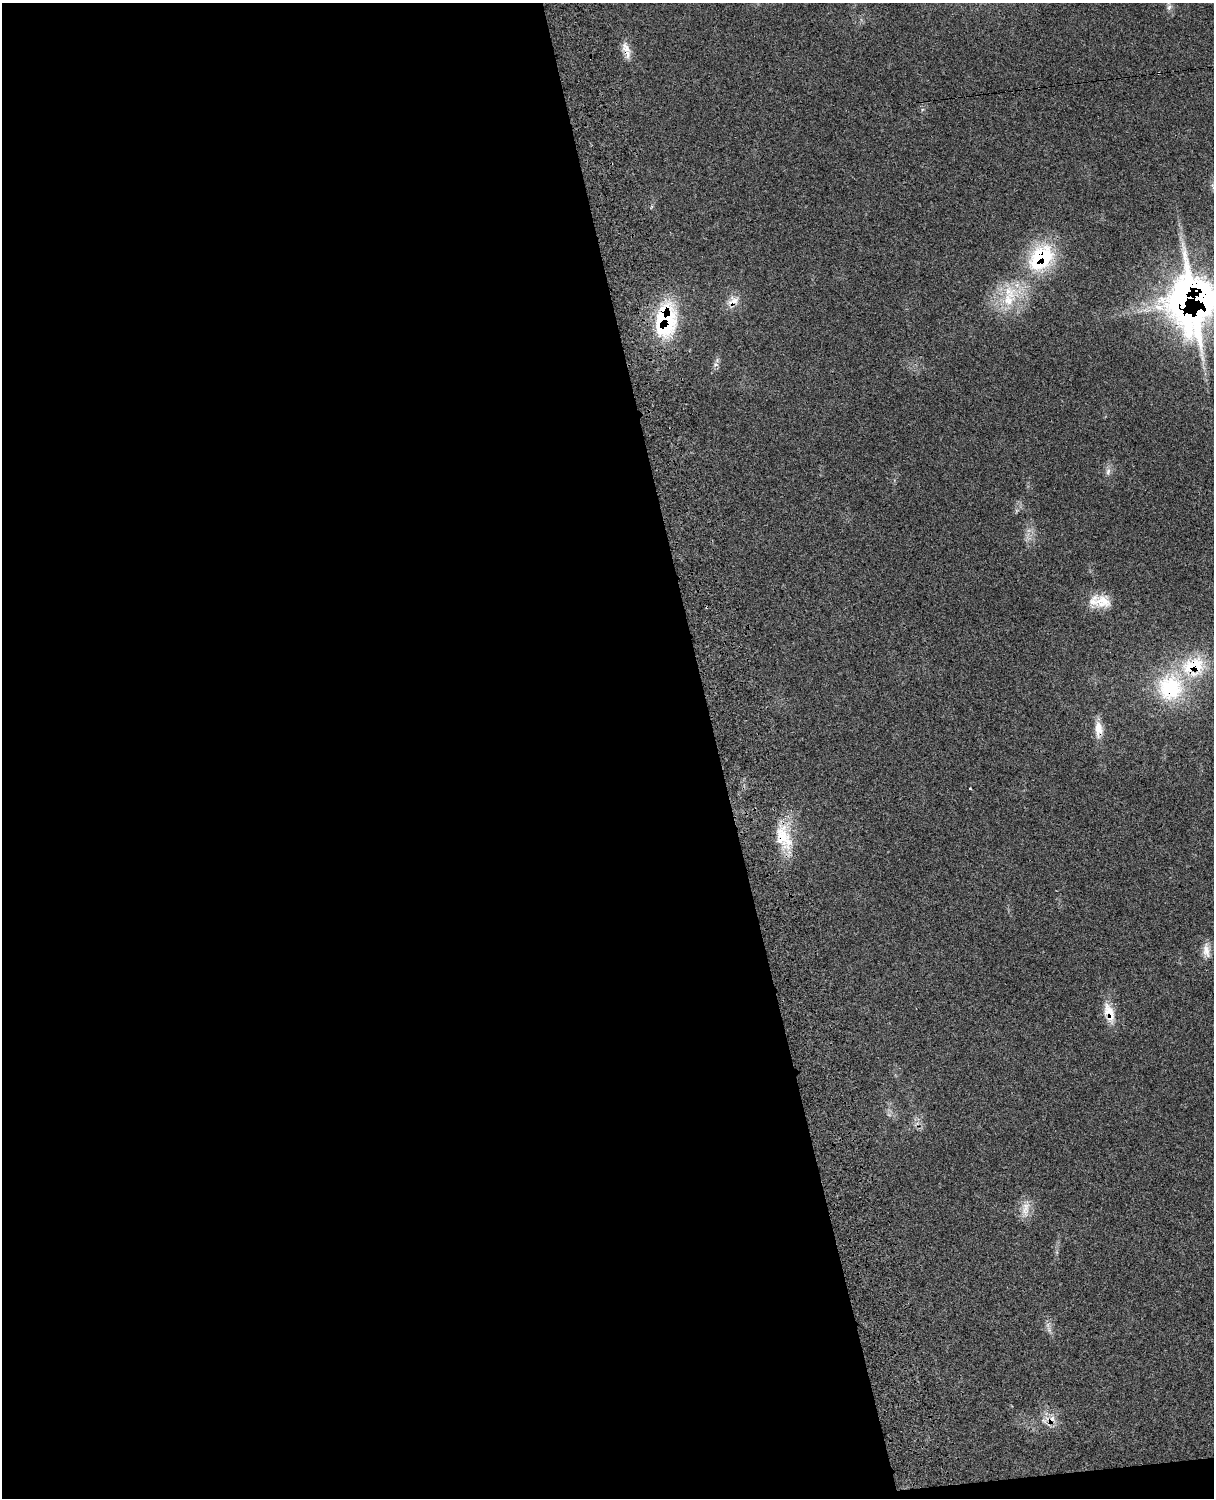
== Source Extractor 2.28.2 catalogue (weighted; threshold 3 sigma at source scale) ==
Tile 9 of 4 x 3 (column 1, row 3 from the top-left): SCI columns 122-1333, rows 276-1771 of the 5090 x 4928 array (HDU 1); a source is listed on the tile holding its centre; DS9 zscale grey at full resolution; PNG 1216 x 1500 px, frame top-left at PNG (2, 3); no overlay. Shown black and unused: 60% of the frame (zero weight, under 3 of 4 exposures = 6% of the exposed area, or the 3 px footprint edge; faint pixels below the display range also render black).
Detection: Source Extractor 2.28.2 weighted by HDU 2 'WHT'; one run over the whole footprint, this tile lists its part. Background 0.0815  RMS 0.0058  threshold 0.0263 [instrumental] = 3 sigma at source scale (4.5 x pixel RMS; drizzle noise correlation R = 1.50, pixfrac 1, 0.05/0.05 arcsec/px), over >= 5 px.
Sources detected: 22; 1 too faint to see at this stretch — not listed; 3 inside a brighter listed object's ellipse — not listed separately; the other 18 listed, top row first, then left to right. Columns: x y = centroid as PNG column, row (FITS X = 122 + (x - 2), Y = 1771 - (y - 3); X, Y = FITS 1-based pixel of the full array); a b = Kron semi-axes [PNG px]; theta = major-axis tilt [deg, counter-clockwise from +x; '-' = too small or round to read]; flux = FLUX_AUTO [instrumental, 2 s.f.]
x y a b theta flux
1169 7 9 6 73 2
626 48 17 10 -52 5.6
1041 258 40 29 51 46
1184 293 71 34 67 220
1008 300 46 19 56 29
733 302 20 13 41 6.7
665 320 41 25 82 53
716 365 8 4 8 1.2
1108 472 11 6 88 2.5
1100 601 28 16 -11 13
1170 688 38 36 81 48
1098 729 22 10 -88 7.4
783 837 37 20 -69 21
1206 951 20 10 -81 5.4
1109 1011 23 14 -61 11
1025 1209 25 11 87 6.9
1049 1330 10 6 -64 2.3
1052 1419 14 8 44 5.1
Overlapping masked pixels (flux is a lower limit): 10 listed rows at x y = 626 48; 1041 258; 1184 293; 733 302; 665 320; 1170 688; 1098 729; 783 837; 1109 1011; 1052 1419